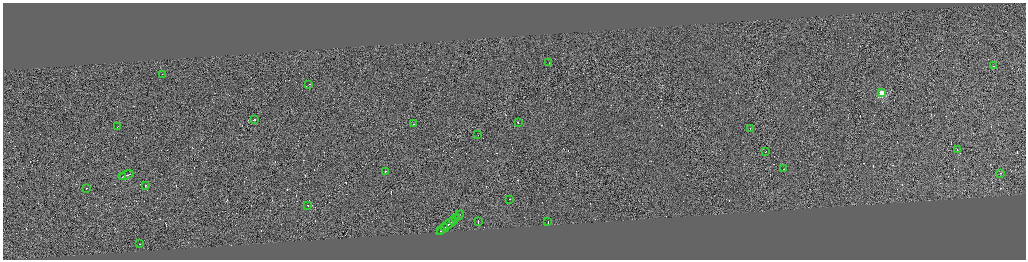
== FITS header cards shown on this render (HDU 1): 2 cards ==
NAXIS1  =                 4094
NAXIS2  =                 1029

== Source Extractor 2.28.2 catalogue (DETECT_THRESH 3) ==
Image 4094 x 1029 px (HDU 1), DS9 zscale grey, zoomed out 1/4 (1 PNG px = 4 x 4 image px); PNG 1028 x 262 px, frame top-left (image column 4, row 1028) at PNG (3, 3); each listed source drawn as its Kron ellipse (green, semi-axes under 4 px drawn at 4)
Background 0.69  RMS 4.2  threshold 12.5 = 3 sigma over >= 5 px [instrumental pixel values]
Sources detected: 363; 332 cannot appear on this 1/4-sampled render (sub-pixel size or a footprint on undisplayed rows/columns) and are neither listed nor drawn; the other 31 listed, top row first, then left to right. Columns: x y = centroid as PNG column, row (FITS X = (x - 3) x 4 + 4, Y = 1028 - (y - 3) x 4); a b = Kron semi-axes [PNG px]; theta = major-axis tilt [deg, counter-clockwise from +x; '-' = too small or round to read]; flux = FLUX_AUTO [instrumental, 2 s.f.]
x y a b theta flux
549 63 2 1 - 14000
993 66 2 1 - 32000
162 74 2 1 - 640
309 84 3 1 - 22000
882 93 2 2 - 130000
254 119 3 1 - 30000
518 123 2 1 - 18000
413 124 2 1 - 23000
118 127 2 1 - 14000
750 128 2 1 - 14000
478 135 2 1 - 18000
957 150 2 1 - 92000
766 152 2 1 - 20000
784 169 2 1 - 11000
385 172 2 1 - 12000
1000 174 2 1 - 12000
126 175 7 1 20 65000
122 177 2 1 - 14000
145 186 2 1 - 16000
86 189 2 1 - 15000
510 199 2 1 - 14000
308 206 2 1 - 73000
459 215 5 1 - 44000
455 218 2 1 - 25000
453 221 4 1 - 43000
478 222 2 1 - 35000
548 222 2 1 - 13000
448 225 14 1 40 110000
445 227 2 1 - 33000
441 231 2 1 - 37000
140 244 2 1 - 18000
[332 sub-pixel or undisplayed-footprint detections neither listed nor drawn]